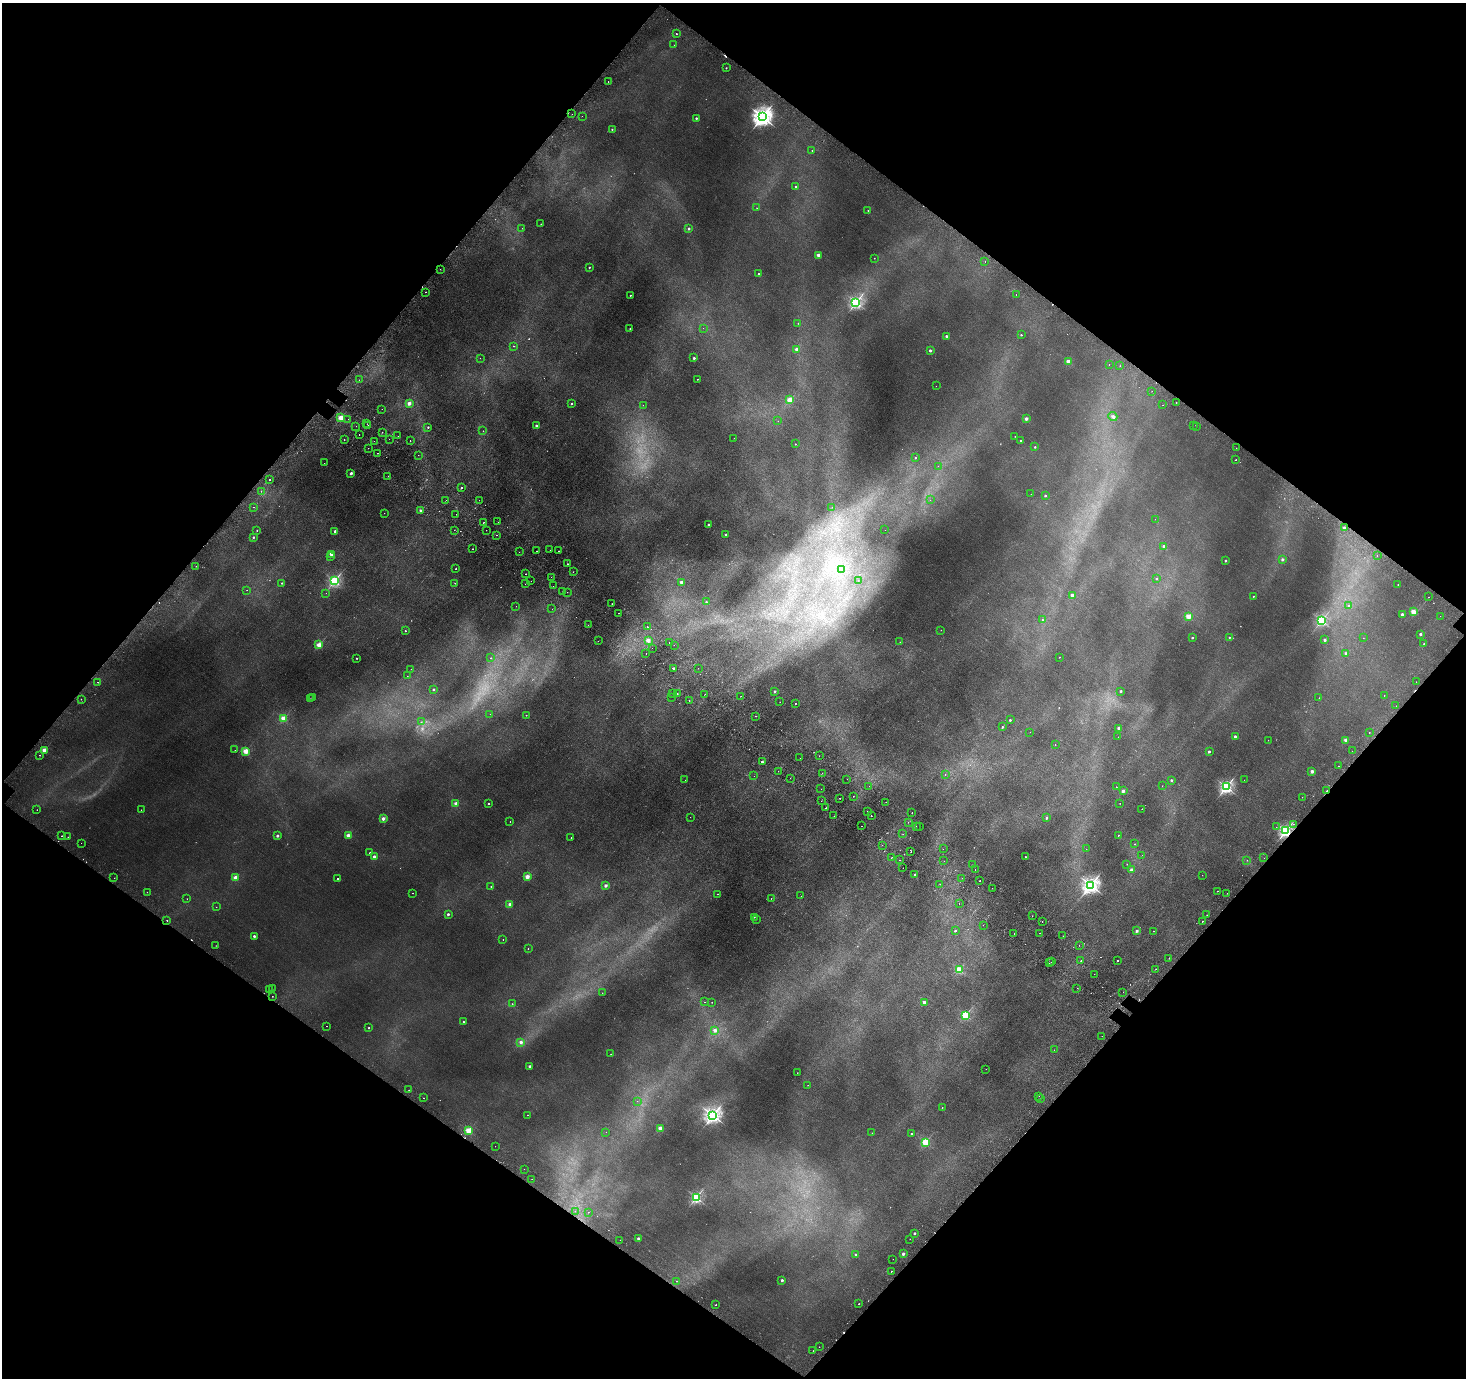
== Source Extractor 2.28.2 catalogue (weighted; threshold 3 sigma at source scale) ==
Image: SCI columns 127-5981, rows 378-5881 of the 6109 x 6117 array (HDU 1 of 3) = the unmasked area's bounding box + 8 px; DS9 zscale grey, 4 x 4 block average (1 PNG px = mean of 4 x 4 image px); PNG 1468 x 1380 px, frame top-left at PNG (2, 3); each listed source drawn as its Kron ellipse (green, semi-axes under 4 px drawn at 4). Shown black and unused: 49% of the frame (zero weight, under 2 of 3 exposures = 6% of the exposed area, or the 3 px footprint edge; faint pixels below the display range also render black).
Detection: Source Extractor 2.28.2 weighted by HDU 2 'WHT'. Background 0.00667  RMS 0.004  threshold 0.0181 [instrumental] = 3 sigma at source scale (4.5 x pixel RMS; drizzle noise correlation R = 1.50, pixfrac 1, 0.05/0.05 arcsec/px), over >= 5 px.
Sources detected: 503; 62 too faint to see at this stretch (4 x 4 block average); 28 cosmic-ray / hot-pixel residue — neither listed nor drawn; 5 coinciding with a brighter row at this scale — not listed separately; the other 408 listed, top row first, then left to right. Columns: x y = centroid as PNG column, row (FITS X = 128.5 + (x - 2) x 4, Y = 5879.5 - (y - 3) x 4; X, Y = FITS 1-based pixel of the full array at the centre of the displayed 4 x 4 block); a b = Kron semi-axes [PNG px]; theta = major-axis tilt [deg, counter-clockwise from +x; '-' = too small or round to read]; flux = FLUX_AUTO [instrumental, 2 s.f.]
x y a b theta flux
676 34 2 2 - 2.3
674 45 2 2 - 0.53
726 68 2 2 - 3.2
608 82 2 2 - 0.97
572 114 2 2 - 0.59
582 116 2 2 - 0.43
762 117 4 3 - 1800
696 118 2 2 - 9.5
612 129 2 2 - 4.1
812 150 2 2 - 2
796 186 2 2 - 6.5
757 208 2 2 - 1.5
868 210 2 2 - 2.8
541 224 2 2 - 2.1
522 228 2 2 - 0.72
689 228 2 2 - 10
818 255 2 2 - 36
874 258 2 2 - 1
985 262 2 2 - 0.71
589 267 2 2 - 4.8
440 269 2 2 - 0.48
758 274 2 2 - 2.1
426 292 2 2 - 1.4
1016 294 2 2 - 0.89
630 295 2 2 - 3.7
856 302 2 2 - 560
798 323 2 2 - 1
703 328 2 2 - 0.46
630 329 2 2 - 1.5
1021 335 2 2 - 4.8
946 336 2 2 - 19
513 346 2 2 - 0.99
796 349 2 2 - 18
930 350 2 2 - 15
480 358 2 2 - 0.39
694 358 2 2 - 14
1068 361 2 2 - 60
1109 364 2 2 - 1.1
1120 366 2 2 - 0.71
697 379 2 2 - 1.7
359 380 2 2 - 0.85
936 386 2 2 - 0.43
1152 391 2 2 - 1.2
790 400 2 2 - 140
409 403 2 2 - 45
572 403 2 2 - 7.9
1176 403 2 2 - 1.8
643 405 2 2 - 0.52
1163 405 2 2 - 0.64
382 409 2 2 - 1.4
1113 416 4 3 - 4.6
341 418 2 2 - 140
348 419 2 2 - 0.46
1026 419 2 2 - 32
778 421 2 2 - 0.44
367 424 2 2 - 0.51
368 425 2 2 - 1.5
536 425 2 2 - 11
1193 425 2 2 - 0.4
356 426 2 2 - 0.57
1196 426 2 2 - 0.43
428 427 2 2 - 6.5
483 431 2 2 - 0.53
382 432 2 2 - 1.9
359 434 2 2 - 0.85
398 436 2 2 - 0.47
1015 436 2 2 - 0.79
734 438 2 2 - 0.52
389 439 2 2 - 0.77
344 440 2 2 - 2.2
374 441 2 2 - 1.4
410 441 2 2 - 1.5
1021 441 2 2 - 5.8
795 444 2 2 - 2.6
1035 447 2 2 - 5.3
368 448 2 2 - 0.67
1236 448 2 2 - 0.83
377 453 2 2 - 2.3
418 455 2 2 - 1.2
915 458 2 2 - 4.3
1236 460 2 2 - 3.6
324 463 2 2 - 0.51
938 466 2 2 - 0.42
351 473 2 2 - 22
388 476 2 2 - 0.49
269 479 2 2 - 2.4
462 488 2 2 - 3.4
261 491 2 2 - 0.84
1031 494 2 2 - 0.53
1045 496 2 2 - 6.8
446 500 2 2 - 0.86
479 500 2 2 - 0.64
930 500 2 2 - 1.5
254 507 2 2 - 0.71
832 507 2 2 - 0.47
420 511 2 2 - 17
384 513 2 2 - 1.1
456 514 2 2 - 1.6
1155 519 2 2 - 0.5
484 522 2 2 - 2
498 522 2 2 - 0.55
708 525 2 2 - 9.8
1344 528 2 2 - 16
257 530 2 2 - 2.1
454 530 2 2 - 2.3
486 530 2 2 - 0.75
885 530 2 2 - 0.25
335 531 2 2 - 22
496 535 2 2 - 2.3
726 535 2 2 - 21
253 537 2 2 - 7
1164 546 2 2 - 25
472 549 2 2 - 3.4
550 550 2 2 - 2.3
537 551 2 2 - 0.72
559 551 2 2 - 0.9
519 552 2 2 - 0.42
332 554 2 2 - 77
330 556 2 2 - 2
1377 556 2 2 - 1.2
1282 560 2 2 - 16
1225 561 2 2 - 9.3
567 564 2 2 - 1.6
196 566 2 2 - 3.3
456 569 2 2 - 1.5
842 569 2 2 - 0.93
573 572 2 2 - 0.73
525 574 2 2 - 1.8
551 577 2 2 - 0.58
1156 578 2 2 - 4
858 580 2 2 - 0.78
334 581 2 2 - 470
531 581 2 2 - 0.75
681 582 2 2 - 25
282 583 2 2 - 3.3
455 583 2 2 - 1.2
525 584 2 2 - 1.2
1398 585 2 2 - 1.4
553 586 2 2 - 0.53
247 590 2 2 - 0.73
562 592 2 2 - 0.55
567 592 2 2 - 0.51
326 593 2 2 - 0.57
1072 595 2 2 - 29
1253 596 2 2 - 2
1428 597 2 2 - 1
706 602 2 2 - 4.3
612 604 2 2 - 1.2
516 606 2 2 - 0.45
1349 606 2 2 - 3
552 609 2 2 - 0.49
1413 612 2 2 - 89
618 613 2 2 - 1
1402 614 2 2 - 26
1188 616 2 2 - 100
1440 616 2 2 - 0.44
1042 620 2 2 - 1.4
1321 620 2 2 - 390
588 625 2 2 - 0.71
647 626 2 2 - 0.7
941 630 2 2 - 0.51
405 631 2 2 - 3.9
1420 634 2 2 - 19
1229 637 2 2 - 5.6
1192 638 2 2 - 7.9
1363 638 2 2 - 0.43
648 640 2 2 - 47
1325 640 2 2 - 23
598 641 2 2 - 0.53
669 642 2 2 - 1.3
900 642 2 2 - 0.72
1424 644 2 2 - 3.5
319 645 2 2 - 100
674 645 2 2 - 0.35
652 648 2 2 - 0.49
646 653 2 2 - 1.3
1346 653 2 2 - 17
1059 657 2 2 - 1.6
357 658 2 2 - 1.9
491 658 2 2 - 1.1
673 668 2 2 - 12
698 668 2 2 - 0.54
411 669 2 2 - 0.46
407 676 2 2 - 0.48
98 682 2 2 - 1
1416 682 2 2 - 0.96
433 690 2 2 - 8.9
775 691 2 2 - 13
1121 691 2 2 - 13
673 693 2 2 - 1.1
677 694 2 2 - 1.9
705 694 2 2 - 1.1
1384 695 2 2 - 1.7
740 696 2 2 - 0.68
312 697 2 2 - 2.1
672 697 2 2 - 1.3
310 698 2 2 - 0.41
1319 698 2 2 - 1.3
81 699 2 2 - 1.6
689 701 2 2 - 1
780 702 2 2 - 1.4
795 703 2 2 - 1.4
1396 706 2 2 - 0.61
490 714 2 2 - 0.72
526 715 2 2 - 2.2
755 716 2 2 - 4.8
284 718 2 2 - 130
1010 720 2 2 - 8.8
421 722 2 2 - 0.73
1002 727 2 2 - 6.6
1119 728 2 2 - 41
1030 732 2 2 - 0.48
1369 733 2 2 - 1.9
1118 737 2 2 - 0.51
1235 737 2 2 - 20
1268 740 2 2 - 0.72
1346 740 2 2 - 57
1055 744 2 2 - 0.61
44 750 2 2 - 89
235 750 2 2 - 0.68
246 751 2 2 - 130
1352 751 2 2 - 0.62
1209 752 2 2 - 13
40 755 2 2 - 2.9
819 756 2 2 - 0.55
800 758 2 2 - 0.36
762 762 2 2 - 13
1338 766 2 2 - 0.89
778 771 2 2 - 2.5
1312 771 2 2 - 40
822 773 2 2 - 1.3
945 774 2 2 - 2.9
754 776 2 2 - 0.37
790 778 2 2 - 0.67
847 779 2 2 - 0.35
685 780 2 2 - 0.89
1171 780 2 2 - 10
1244 780 2 2 - 0.33
869 786 2 2 - 0.41
1162 786 2 2 - 0.59
1116 787 2 2 - 1.3
1226 787 3 2 - 720
821 789 2 2 - 0.3
1123 791 2 2 - 28
1327 791 2 2 - 4.7
853 796 2 2 - 2.4
1302 797 2 2 - 1.1
840 798 2 2 - 1.6
821 801 2 2 - 0.37
886 802 2 2 - 0.47
1120 803 2 2 - 0.85
456 804 2 2 - 51
488 804 2 2 - 4.1
826 808 2 2 - 11
1142 809 2 2 - 1.6
37 810 2 2 - 0.79
141 810 2 2 - 0.83
867 811 2 2 - 4.1
912 812 2 2 - 1.5
834 816 2 2 - 9.4
871 816 2 2 - 2.7
690 817 2 2 - 0.43
1047 818 2 2 - 9.6
383 819 2 2 - 40
510 821 2 2 - 1.5
908 822 2 2 - 0.96
1293 824 2 2 - 0.64
862 826 2 2 - 1.8
920 826 2 2 - 0.42
916 827 2 2 - 2
1276 827 2 2 - 0.54
1286 831 2 2 - 710
903 834 2 2 - 0.61
1119 835 2 2 - 10
62 836 2 2 - 1
277 836 2 2 - 19
348 836 2 2 - 58
68 837 2 2 - 0.74
571 837 2 2 - 0.86
81 843 2 2 - 0.63
1135 844 2 2 - 1.1
882 845 2 2 - 0.96
943 849 2 2 - 0.45
1086 849 2 2 - 1.1
911 852 2 2 - 5.4
370 853 2 2 - 3.3
1142 855 2 2 - 0.72
374 857 2 2 - 23
1025 857 2 2 - 6.5
892 858 2 2 - 0.97
1264 858 2 2 - 1
900 860 2 2 - 2.2
1247 860 2 2 - 1.5
944 861 2 2 - 0.9
1127 864 2 2 - 1.3
972 865 2 2 - 0.47
903 868 2 2 - 0.5
975 869 2 2 - 1.5
1131 869 2 2 - 10
915 874 2 2 - 2.7
1202 875 2 2 - 0.42
527 877 2 2 - 75
114 878 2 2 - 0.89
235 878 2 2 - 66
962 878 2 2 - 0.4
338 879 2 2 - 2.7
980 881 2 2 - 1.1
940 884 2 2 - 0.65
1091 885 3 3 - 1300
491 886 2 2 - 2.8
606 886 2 2 - 24
992 888 2 2 - 2
1217 891 2 2 - 2.1
147 892 2 2 - 0.84
413 893 2 2 - 0.97
1227 893 2 2 - 0.64
717 894 2 2 - 1.2
801 896 2 2 - 0.48
187 899 2 2 - 0.8
771 899 2 2 - 0.79
959 904 2 2 - 0.79
510 905 2 2 - 48
216 907 2 2 - 0.66
448 914 2 2 - 17
1207 915 2 2 - 1.6
1032 916 2 2 - 0.81
754 917 2 2 - 2.2
167 920 2 2 - 1.6
756 920 2 2 - 0.98
1203 921 2 2 - 5.6
1042 922 2 2 - 0.7
983 925 2 2 - 2.2
955 931 2 2 - 9.2
1137 931 2 2 - 14
1153 931 2 2 - 1.1
1014 933 2 2 - 0.75
1040 933 2 2 - 2.4
254 936 2 2 - 13
1063 936 2 2 - 1.8
503 940 2 2 - 1.2
1079 945 2 2 - 2.2
216 946 2 2 - 0.7
528 949 2 2 - 1.3
1169 958 2 2 - 0.53
1081 961 2 2 - 1.1
1118 961 2 2 - 2.9
1052 962 2 2 - 0.96
1049 963 2 2 - 0.38
1156 969 2 2 - 0.85
959 970 2 2 - 180
1094 974 2 2 - 1.3
272 988 2 2 - 1
1077 988 2 2 - 0.55
269 990 2 2 - 3.9
1123 992 2 2 - 1.3
602 993 2 2 - 0.5
272 996 2 2 - 1.9
705 1002 2 2 - 0.69
712 1002 2 2 - 1
924 1002 2 2 - 21
512 1004 2 2 - 1.8
965 1015 2 2 - 270
463 1022 2 2 - 4.7
327 1026 2 2 - 2.8
369 1028 2 2 - 4.5
715 1030 2 2 - 40
1102 1036 2 2 - 0.44
521 1042 2 2 - 30
1054 1050 2 2 - 1.6
611 1054 2 2 - 0.64
530 1066 2 2 - 24
986 1069 2 2 - 1
797 1073 2 2 - 0.63
808 1085 2 2 - 0.67
408 1090 2 2 - 0.67
1039 1096 2 2 - 0.35
423 1098 2 2 - 1.7
1040 1099 2 2 - 2
637 1101 2 2 - 0.35
942 1107 2 2 - 0.92
527 1115 2 2 - 0.91
713 1115 3 3 - 1000
660 1128 2 2 - 66
468 1130 2 2 - 140
606 1132 2 2 - 0.77
872 1133 2 2 - 0.58
911 1134 2 2 - 5.2
925 1142 2 2 - 190
495 1146 2 2 - 0.61
524 1169 2 2 - 0.32
532 1179 2 2 - 0.47
696 1198 2 2 - 440
575 1211 2 2 - 0.42
588 1212 2 2 - 0.66
915 1233 2 2 - 10
638 1239 2 2 - 30
910 1239 2 2 - 0.57
620 1240 2 2 - 0.54
855 1254 2 2 - 3.9
903 1254 2 2 - 21
893 1259 2 2 - 1.1
891 1271 2 2 - 2.8
782 1280 2 2 - 14
677 1281 2 2 - 1
859 1304 2 2 - 2.8
716 1305 2 2 - 2.9
819 1347 2 2 - 1.8
813 1351 2 2 - 1.6
Overlapping masked pixels (flux is a lower limit): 2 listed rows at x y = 1327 791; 1286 831
Diffuse or blended objects may show on this block-average render without a row.